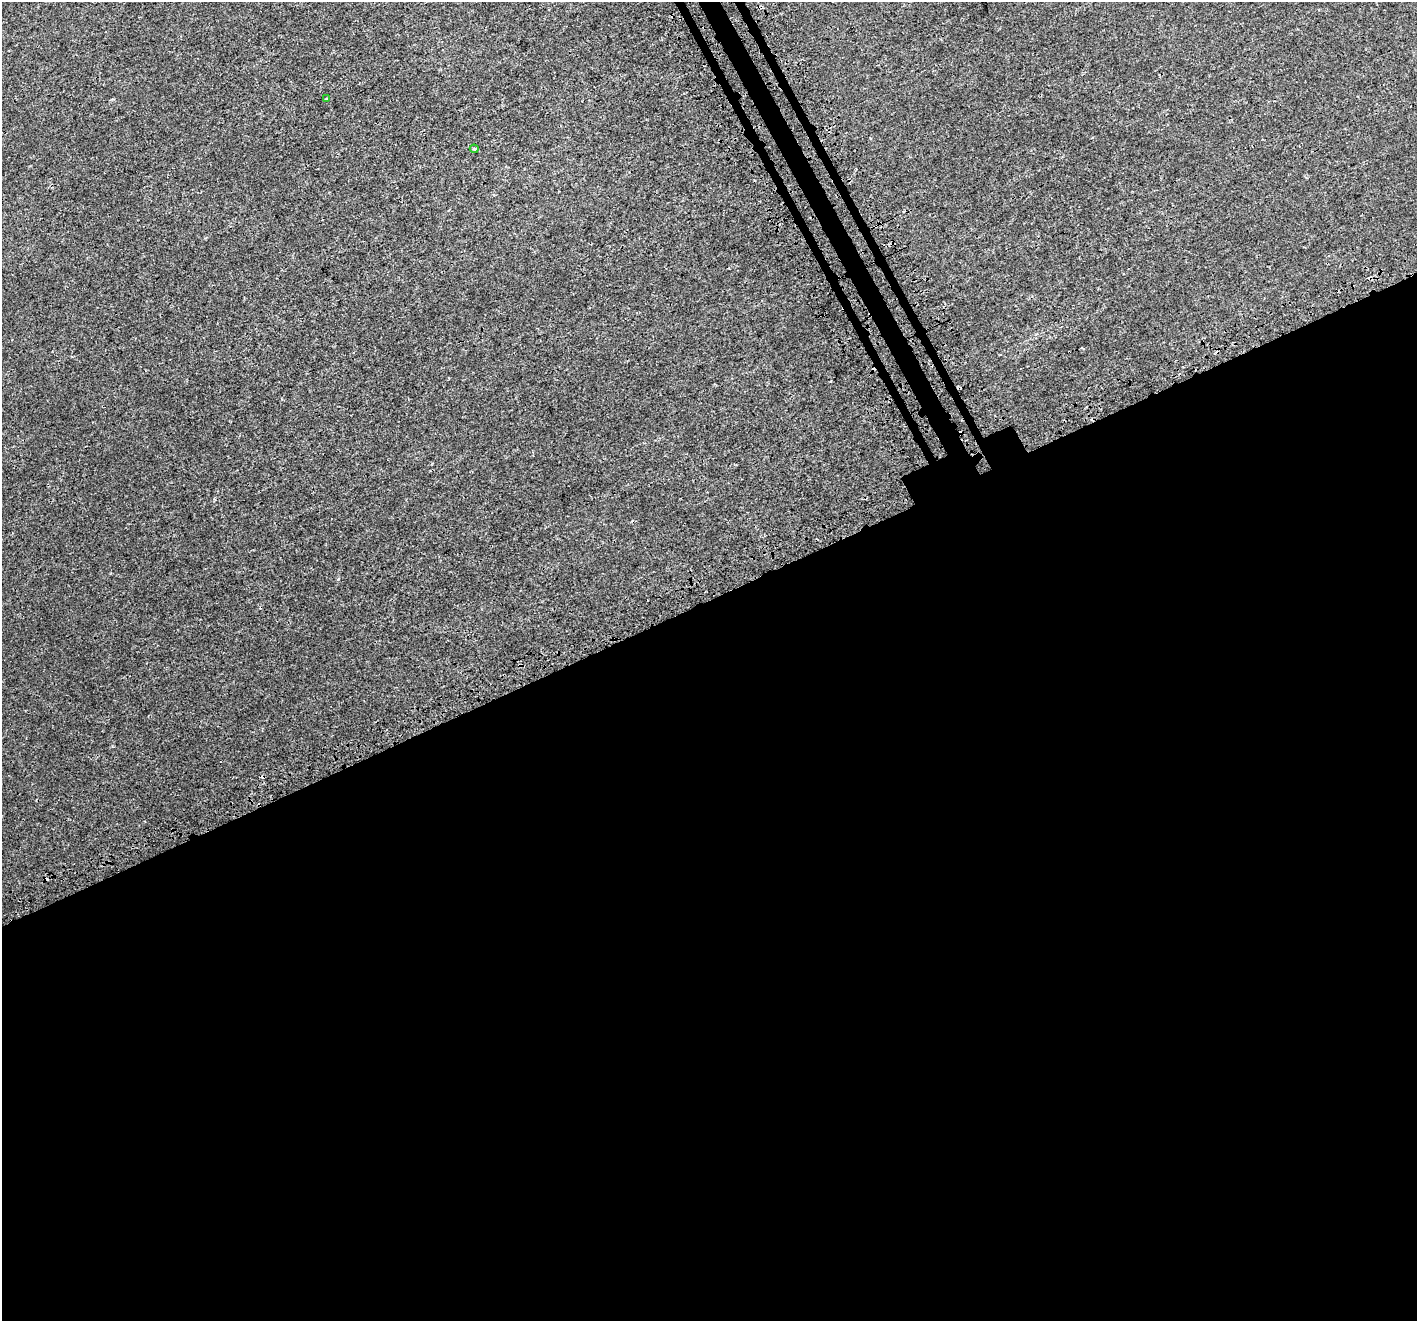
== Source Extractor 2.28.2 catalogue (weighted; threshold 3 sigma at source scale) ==
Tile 15 of 4 x 4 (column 3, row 4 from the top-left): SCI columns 2959-4373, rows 277-1595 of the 5883 x 5758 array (HDU 1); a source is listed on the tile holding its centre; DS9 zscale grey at full resolution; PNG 1419 x 1323 px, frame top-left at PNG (2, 2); each listed source drawn as its Kron ellipse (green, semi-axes under 4 px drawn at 4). Shown black and unused: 56% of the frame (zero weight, under 3 of 4 exposures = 7% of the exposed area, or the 3 px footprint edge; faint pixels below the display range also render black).
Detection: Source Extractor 2.28.2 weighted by HDU 2 'WHT'; one run over the whole footprint, this tile lists its part. Background 8.48e-04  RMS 0.0014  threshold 0.00611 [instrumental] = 3 sigma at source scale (4.5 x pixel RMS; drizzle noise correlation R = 1.50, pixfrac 1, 0.0396/0.0396 arcsec/px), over >= 5 px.
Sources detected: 4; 2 cosmic-ray / hot-pixel residue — neither listed nor drawn; the other 2 listed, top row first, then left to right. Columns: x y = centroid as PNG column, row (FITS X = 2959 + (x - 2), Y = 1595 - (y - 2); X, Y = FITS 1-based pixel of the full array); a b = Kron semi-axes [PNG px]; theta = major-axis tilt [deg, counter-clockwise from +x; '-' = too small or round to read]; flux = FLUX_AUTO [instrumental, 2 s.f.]
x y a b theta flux
326 99 3 2 - 0.21
474 149 4 3 - 0.18